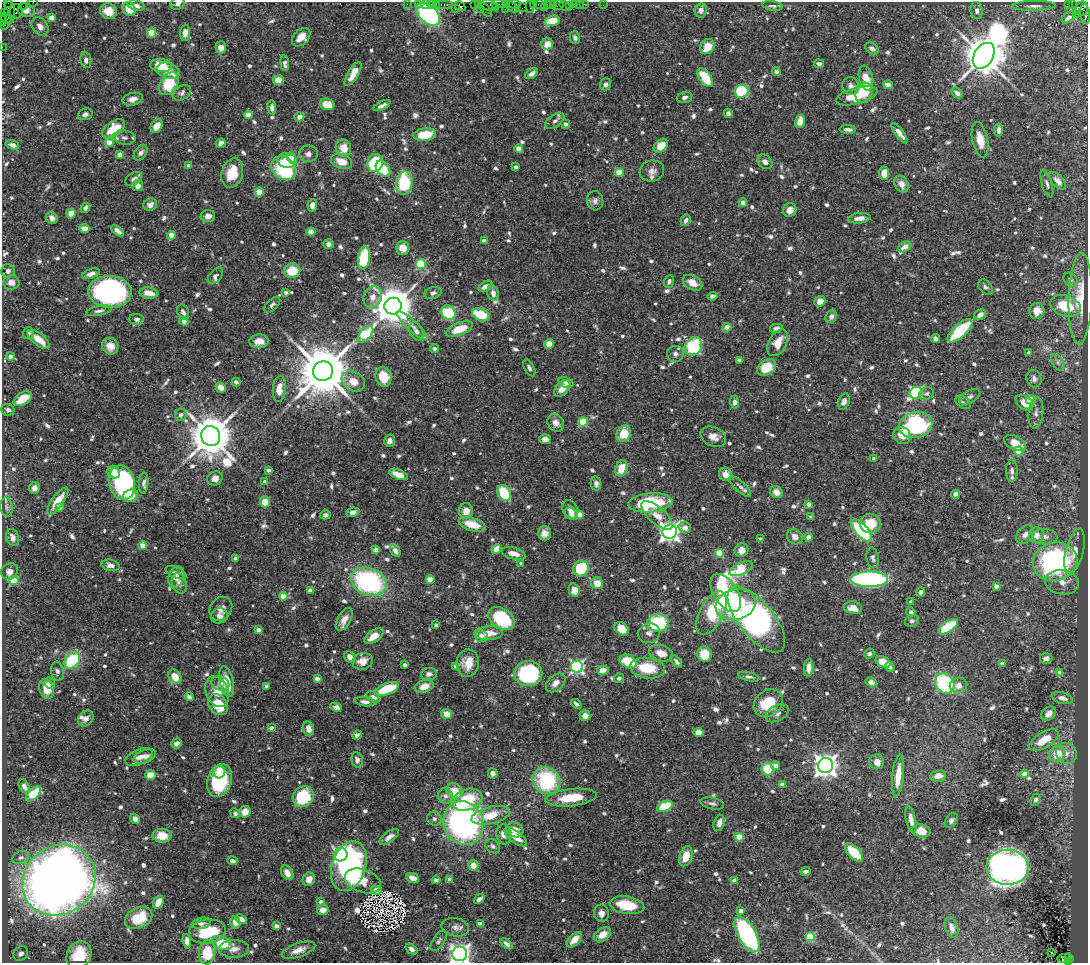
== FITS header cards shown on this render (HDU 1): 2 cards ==
NAXIS1  =                 1086
NAXIS2  =                  961

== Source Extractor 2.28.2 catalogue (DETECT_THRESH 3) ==
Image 1086 x 961 px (HDU 1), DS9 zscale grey, 1 PNG px = 1 image px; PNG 1090 x 965 px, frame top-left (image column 1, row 961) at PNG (2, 2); each listed source drawn as its Kron ellipse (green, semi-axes under 4 px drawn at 4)
Background 1.34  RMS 0.02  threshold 0.0595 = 3 sigma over >= 5 px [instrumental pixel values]
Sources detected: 934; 7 with non-positive FLUX_AUTO (blend fragments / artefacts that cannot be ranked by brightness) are neither listed nor drawn; of the other 927, the 500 brightest by FLUX_AUTO listed and drawn (427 fainter detections omitted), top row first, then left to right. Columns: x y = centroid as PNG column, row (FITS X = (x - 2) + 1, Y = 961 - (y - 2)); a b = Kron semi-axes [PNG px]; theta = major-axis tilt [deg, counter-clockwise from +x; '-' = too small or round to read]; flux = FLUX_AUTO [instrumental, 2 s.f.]
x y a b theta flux
8 3 3 2 - 22
32 3 6 2 27 62
178 4 7 6 - 4.4
407 4 2 2 - 29
419 4 3 2 - 93
425 4 2 2 - 42
431 4 2 2 - 80
478 4 3 2 - 98
498 4 6 2 0 350
507 4 4 2 - 65
514 4 7 2 -10 230
533 4 3 2 - 77
540 4 6 3 2 240
547 4 3 2 - 86
550 4 5 3 - 94
554 4 3 2 - 69
575 4 3 3 - 130
579 4 2 2 - 16
585 4 5 2 - 59
436 5 3 2 - 110
444 5 9 3 0 270
474 5 4 2 - 86
489 5 8 5 -16 350
558 5 6 3 34 260
603 5 2 2 - 10
1068 5 3 2 - 450
1072 5 2 2 - 21
23 6 2 2 - 41
136 6 9 5 -13 5.6
460 6 6 4 -31 420
530 6 6 2 90 150
565 6 6 4 -35 28
569 6 2 2 - 26
773 6 10 4 -8 3.9
1034 6 21 5 1 7.6
512 7 6 3 -42 290
545 7 3 3 - 170
496 8 3 2 - 110
522 8 4 2 - 410
129 9 7 6 - 21
455 9 3 3 - 190
480 9 3 2 - 150
505 9 2 2 - 32
1082 9 7 6 - 580
26 10 9 6 -21 46
486 10 8 3 -54 150
701 10 7 6 - 5.4
977 10 8 6 -82 6.4
16 11 7 6 - 620
109 11 9 8 - 18
9 12 12 5 -90 690
5 13 3 3 - 69
428 14 14 8 -41 330
1076 14 2 2 - 42
1085 14 10 4 -83 760
51 17 4 4 - 16
1069 17 7 5 36 5.6
6 19 7 2 -42 250
3 20 5 2 - 140
552 21 8 5 14 28
4 25 3 2 - 130
40 26 10 7 -54 9.2
152 33 4 4 - 39
185 33 8 5 85 8.5
301 37 10 7 44 16
575 38 6 5 - 4
547 44 6 5 - 13
2 47 2 2 - 29
221 47 6 5 - 13
707 47 8 7 - 24
872 49 7 5 -35 6.1
984 56 14 9 57 5700
86 60 8 5 -82 4.4
285 63 8 4 -83 5.5
819 64 5 4 - 4.4
161 65 11 6 -6 35
168 71 12 7 -17 16
776 71 4 4 - 4.8
532 73 7 4 37 6
353 74 14 5 59 13
705 77 11 5 -55 52
866 78 13 7 -78 23
278 80 5 5 - 17
169 84 13 8 56 60
605 84 6 5 - 4.3
888 85 5 4 - 8.4
851 86 9 8 - 6.3
741 91 7 6 - 73
182 93 10 6 33 4.8
864 93 10 8 64 43
957 93 6 4 -41 6
857 96 21 8 15 37
684 97 8 5 18 5.1
133 99 10 6 14 9.3
327 104 7 5 -19 26
382 106 9 4 26 5.2
272 108 7 4 -82 5.7
728 113 4 4 - 6.6
85 114 7 5 19 4.4
248 115 4 4 - 19
299 117 5 4 - 5.6
555 121 11 6 37 6.1
800 121 7 4 74 19
566 124 5 4 - 4.2
157 126 7 5 54 15
113 129 13 7 33 31
848 129 8 3 -3 5.7
999 130 6 4 84 7.2
900 133 12 4 -52 8.9
425 135 11 6 7 46
124 137 11 7 -8 7.1
980 140 18 8 -79 19
109 142 4 4 - 22
221 143 5 4 - 8.6
13 145 7 4 -17 8
661 146 8 6 43 22
343 148 9 7 -74 19
519 149 4 4 - 16
141 153 9 6 53 4.9
308 154 9 8 - 7.2
120 155 4 4 - 17
291 158 5 4 - 10
287 161 9 7 -6 29
342 162 11 7 -20 19
765 162 8 6 -44 6.9
375 163 9 7 75 100
189 166 4 3 - 7.1
515 167 4 3 - 5.1
284 168 13 11 -38 100
383 169 9 6 -53 41
652 171 12 10 16 8.4
619 172 4 4 - 41
232 173 15 10 74 31
884 173 6 5 - 18
134 179 9 6 33 5.5
1058 181 11 5 -46 8
404 183 12 8 82 81
901 184 9 6 -62 9.3
1047 184 14 5 -72 4.8
138 186 5 5 - 7.9
259 192 4 4 - 35
595 201 9 8 - 6
743 202 4 4 - 9
150 205 7 6 - 7.2
312 205 6 4 84 6.8
85 208 5 4 - 4.1
790 210 7 6 - 9.9
71 213 5 4 - 18
208 216 7 6 - 6.2
52 218 6 5 - 7.5
859 218 11 5 7 8.9
686 220 6 4 60 4
84 228 5 4 - 13
117 231 7 4 -37 7.4
311 232 4 4 - 26
171 235 4 4 - 22
484 241 4 3 - 14
328 244 5 4 - 4.8
905 247 7 5 30 11
403 248 7 6 - 16
364 258 11 6 82 87
421 264 5 5 - 93
8 271 6 6 - 5.9
292 271 8 7 - 35
91 274 9 4 20 6.9
215 276 10 5 48 4.4
1070 279 8 6 -44 4.2
669 281 7 4 71 3.9
11 282 8 7 - 10
692 283 10 7 -29 16
485 286 7 4 32 7.8
986 287 8 6 -47 4.2
110 292 22 16 -3 380
286 292 4 3 - 4.9
149 293 9 5 -6 16
433 293 9 6 15 4.4
493 293 8 5 -78 7.5
712 296 5 4 - 5.4
373 297 11 9 68 12
1080 299 46 11 88 44
820 301 5 5 - 15
272 305 10 5 45 4.3
393 306 8 8 - 4800
1065 306 16 10 -18 42
99 311 13 5 11 4.7
1037 311 8 7 - 17
183 312 8 5 -65 5.4
448 313 8 6 -51 95
481 315 9 6 -22 44
980 315 6 5 - 8.5
831 317 7 5 63 6.3
137 319 7 5 -2 3.9
184 321 4 4 - 12
412 325 20 5 -42 9.3
727 327 4 4 - 23
776 328 6 4 12 4.4
459 329 14 6 23 32
960 331 15 6 42 83
416 332 9 6 -65 5
28 333 6 5 - 4
365 334 10 5 48 89
39 339 13 6 -38 21
936 339 5 4 - 6.8
259 341 10 7 2 13
778 343 14 9 62 22
549 344 5 5 - 15
110 346 8 8 - 12
693 346 10 8 53 110
434 349 4 4 - 4.9
1029 353 3 3 - 4
675 354 8 8 - 5.9
11 356 4 4 - 7.8
739 360 4 3 - 6.8
1058 362 9 5 -57 3.9
529 368 9 5 -62 4.5
767 368 10 7 33 39
323 371 10 9 - 10000
383 377 10 8 -73 29
1034 379 9 7 -71 5.6
353 381 12 9 -31 19
236 382 4 4 - 5.5
566 383 8 5 -23 3.9
221 388 5 4 - 12
562 388 10 6 48 13
279 389 13 6 85 15
916 393 6 5 - 190
926 394 7 6 - 4
970 397 11 6 29 4.8
23 399 10 6 33 28
1031 400 4 4 - 35
734 402 6 4 -87 5.3
844 402 8 5 71 7.2
963 402 8 5 -36 3.9
1024 403 10 6 -38 16
8 410 6 6 - 4.4
1036 413 16 7 84 8.4
181 415 6 5 - 4.3
583 422 5 4 - 57
556 423 9 7 -52 7.9
916 425 17 13 13 160
624 434 8 7 - 34
902 435 9 8 - 17
211 436 10 9 - 6000
713 437 13 9 -25 12
545 439 6 5 - 8.8
389 441 6 5 - 6.4
1015 443 12 6 -28 21
1018 451 4 4 - 50
874 459 3 3 - 6.3
621 468 8 6 69 25
268 470 4 3 - 6.7
1012 471 11 6 -89 5.3
114 472 7 6 - 13
398 474 10 4 -21 16
725 474 7 6 - 12
215 478 8 7 - 8.6
265 482 4 4 - 4.7
122 483 18 13 -77 180
144 483 10 4 87 4.6
596 484 7 5 -80 5.6
740 486 14 5 -42 6.1
34 488 6 5 - 8.5
776 492 6 5 - 12
504 493 8 6 -63 60
955 494 4 4 - 5.1
130 496 7 6 - 25
58 501 16 5 54 25
265 502 5 5 - 19
650 503 22 9 5 89
808 504 4 3 - 8.2
7 507 9 6 -84 4.5
60 508 4 3 - 5.2
570 509 10 7 -64 12
466 511 8 7 - 13
353 512 6 4 9 7.5
571 514 7 5 -41 7.2
579 514 4 4 - 15
325 515 5 4 - 5.1
657 515 19 8 -41 15
811 517 4 3 - 3.9
472 524 14 6 -17 30
870 524 10 9 - 31
685 528 6 5 - 9.6
861 530 13 6 -49 120
670 532 7 7 - 870
544 533 7 6 - 9.1
1025 535 10 7 46 9.9
1037 535 8 7 - 12
13 537 8 6 -70 9
795 537 8 7 - 9.1
808 537 4 4 - 8.1
1045 537 12 8 -4 9.3
760 539 4 3 - 5.3
143 546 4 4 - 20
496 549 5 4 - 19
376 550 4 4 - 14
742 550 7 6 - 13
395 551 7 4 -60 6.4
1074 551 23 9 76 17
719 553 4 4 - 57
514 554 12 5 -15 12
236 558 4 3 - 7
873 558 10 6 -81 4.5
1055 562 22 19 16 280
521 563 4 3 - 4.6
111 565 9 5 -12 8
581 568 8 7 - 71
741 569 12 6 27 81
10 571 9 7 39 8.6
176 573 11 5 -24 4.4
176 577 11 7 72 11
430 579 4 4 - 30
869 579 19 7 0 290
14 580 5 4 - 62
369 582 18 13 -21 220
1062 582 17 12 -8 19
179 583 10 7 -73 6.8
597 583 6 5 - 19
996 586 4 4 - 10
310 590 4 3 - 6.9
574 590 7 5 -76 12
921 592 4 4 - 5
726 593 21 11 -57 120
283 596 4 4 - 21
911 602 4 3 - 5.4
736 605 20 15 16 130
853 608 9 6 -10 14
221 609 12 10 52 9.5
911 612 5 4 - 4.6
711 613 24 12 62 68
219 616 8 7 - 6.6
502 618 14 10 -33 100
344 619 12 6 60 11
756 619 40 17 -51 520
912 621 7 5 16 3.9
658 623 10 9 - 92
436 625 4 3 - 4.6
948 627 11 5 34 72
622 629 8 5 -40 29
259 630 4 4 - 16
489 633 14 7 2 17
649 633 11 9 19 7.8
374 636 11 5 34 17
481 636 6 5 - 7.4
661 653 12 8 -18 15
704 654 7 7 - 35
869 654 5 4 - 4.3
350 657 6 5 - 8.6
1046 658 6 5 - 6.8
72 660 9 6 50 87
363 661 10 8 15 13
628 661 9 6 -26 58
676 661 7 4 -51 3.8
883 662 8 5 -25 21
468 663 13 11 84 22
1002 663 4 3 - 8.4
405 665 4 3 - 5.4
456 667 4 4 - 6.9
577 667 6 6 - 280
890 667 5 4 - 4.7
647 668 17 10 -7 46
809 668 9 4 85 9.9
603 670 6 4 13 13
57 671 9 6 -82 4.6
1060 673 4 4 - 20
429 674 8 6 6 5.6
528 674 14 12 8 160
175 677 8 6 -53 19
749 677 11 4 -12 3.9
619 678 5 5 - 4
317 679 4 4 - 11
227 682 16 7 -77 26
871 682 6 4 -30 8.1
49 683 5 5 - 4.4
220 683 9 7 -19 5.9
556 683 11 7 42 8.9
945 683 11 9 -54 160
958 685 9 8 - 8.7
266 686 4 3 - 6.6
424 686 10 6 18 16
47 689 10 7 -72 22
387 689 12 5 21 59
217 692 16 11 -69 19
189 697 4 4 - 4.3
373 697 7 5 -29 5
1062 698 11 5 -15 9.1
365 702 10 4 -7 6.1
768 703 15 13 39 45
576 704 6 3 -40 3.9
218 705 11 9 -52 36
336 707 6 4 -27 10
777 713 12 7 28 7.2
447 714 6 5 - 13
1048 714 8 6 40 12
585 716 5 5 - 11
86 719 8 7 - 7.4
271 728 4 3 - 6.1
308 729 7 5 -80 10
698 732 5 4 - 9.9
357 735 5 4 - 4.2
1044 740 16 7 31 28
177 743 5 5 - 6.7
1066 753 11 10 - 11
1057 754 8 7 - 27
145 756 12 6 20 6.6
139 757 15 7 23 9.2
357 760 7 5 -79 6.2
877 762 7 7 - 11
776 766 4 4 - 12
825 766 7 7 - 1300
767 769 6 5 - 50
219 772 6 6 - 23
493 773 5 5 - 8.7
1024 774 4 4 - 20
150 775 5 5 - 23
898 776 21 5 84 26
938 776 8 5 11 11
219 781 16 12 71 95
546 781 14 13 - 120
782 785 4 4 - 12
24 787 8 5 -57 5.8
454 791 8 7 - 30
33 794 9 5 43 64
445 796 8 7 - 7.6
303 797 11 10 - 78
571 798 26 8 7 45
467 800 15 10 21 61
1035 800 6 5 - 3.9
712 803 12 5 -13 4.5
665 806 8 5 22 46
245 812 6 5 - 14
235 813 5 4 - 4
491 815 19 8 13 36
135 819 5 4 - 9.2
434 819 7 7 - 4.5
911 819 13 5 -77 12
951 820 8 5 53 4.3
463 823 22 19 -69 440
719 823 8 5 73 8.9
515 830 8 7 - 13
921 831 9 6 -13 19
504 834 10 7 -81 12
162 836 9 7 -2 25
389 837 11 5 36 7.5
516 837 13 6 -37 19
739 837 4 4 - 38
493 846 8 6 -41 4.4
854 852 11 5 -45 59
341 855 7 6 - 330
686 856 10 6 71 26
21 857 8 6 20 4.6
232 861 5 4 - 5.1
473 865 5 5 - 16
349 866 25 17 71 260
1008 867 21 17 -1 910
806 871 5 3 - 4.4
287 873 8 5 -58 11
413 878 6 4 -21 12
309 879 7 6 - 12
450 879 4 3 - 10
59 880 38 34 35 2000
436 880 4 3 - 4.6
734 880 4 3 - 6.6
363 881 18 11 -20 28
376 890 6 4 -18 21
479 899 6 3 39 5
158 902 7 5 59 16
321 902 4 4 - 5
627 905 17 8 -9 42
323 910 6 5 - 12
741 911 4 3 - 9
601 913 8 7 - 7.4
139 918 14 10 25 45
241 919 6 4 -27 10
235 922 6 5 - 11
201 923 10 5 10 4.5
480 924 4 4 - 11
276 926 4 4 - 7.8
455 927 14 9 -11 7.9
952 927 10 6 -71 11
207 931 18 12 7 63
603 934 9 6 32 18
747 934 19 9 -61 190
810 937 4 4 - 72
574 940 9 5 46 14
187 941 7 4 -83 8.4
439 941 12 5 56 3.9
222 943 10 6 -22 49
507 944 7 4 -37 4.3
234 949 15 9 1 9.2
411 949 7 4 -36 4.6
298 950 17 7 19 12
207 952 12 8 84 46
1051 952 3 3 - 9.5
21 954 8 6 40 5.7
460 954 7 7 - 810
79 955 14 12 62 41
1069 957 3 2 - 170
1065 959 8 3 -1 260
1069 961 3 2 - 73
At the frame edge (FLAGS 8, measured only in part): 8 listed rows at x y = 8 3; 32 3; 178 4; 1085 14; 3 20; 2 47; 460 954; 1069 961
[427 fainter detections neither listed nor drawn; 7 non-positive-flux detections neither listed nor drawn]